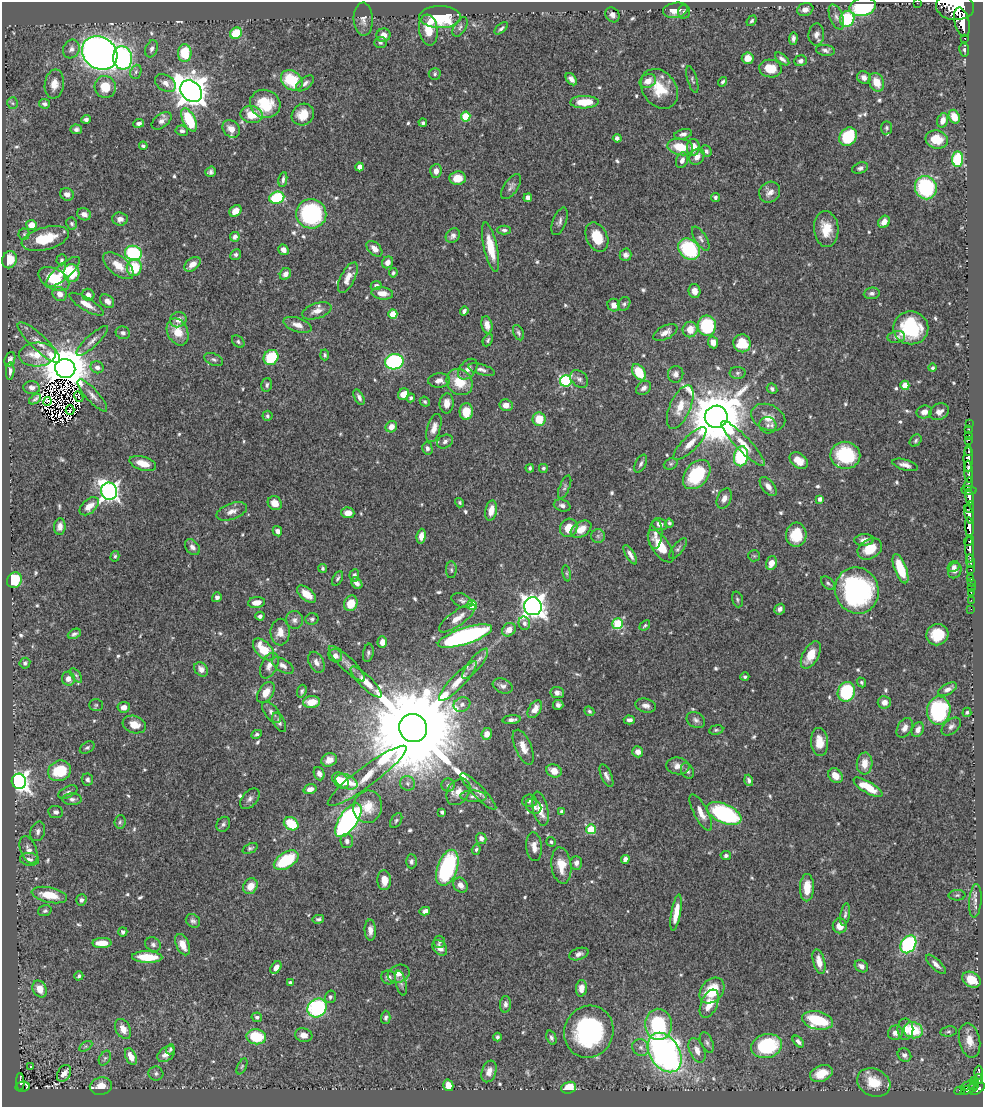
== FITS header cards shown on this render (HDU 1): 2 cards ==
NAXIS1  =                  981
NAXIS2  =                 1105

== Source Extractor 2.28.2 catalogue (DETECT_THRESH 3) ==
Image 981 x 1105 px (HDU 1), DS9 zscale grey, 1 PNG px = 1 image px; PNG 985 x 1109 px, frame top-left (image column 1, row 1105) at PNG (2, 2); each listed source drawn as its Kron ellipse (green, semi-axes under 4 px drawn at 4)
Background 0.783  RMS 0.015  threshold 0.0456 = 3 sigma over >= 5 px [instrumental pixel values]
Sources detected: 649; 9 with non-positive FLUX_AUTO (blend fragments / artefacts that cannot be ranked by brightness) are neither listed nor drawn; of the other 640, the 500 brightest by FLUX_AUTO listed and drawn (140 fainter detections omitted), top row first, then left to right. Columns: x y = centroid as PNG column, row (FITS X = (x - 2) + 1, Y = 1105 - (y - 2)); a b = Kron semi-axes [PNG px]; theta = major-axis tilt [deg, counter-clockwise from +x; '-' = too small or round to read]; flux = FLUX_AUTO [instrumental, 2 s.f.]
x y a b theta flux
917 3 2 2 - 8
863 7 13 9 11 110
955 7 19 13 -5 6100
675 10 12 7 11 12
805 10 8 6 18 5.5
684 12 7 6 - 3.3
612 15 8 6 -52 4.2
440 17 21 11 -1 74
836 17 13 6 -68 5.3
363 19 16 9 -88 7.2
847 19 8 7 - 53
752 21 6 4 50 2
962 22 15 7 -76 2600
460 27 11 6 58 3.4
501 28 8 4 39 2.5
428 30 15 9 -82 18
236 33 6 5 - 34
383 35 7 6 - 7.9
816 35 11 8 85 6
793 38 6 4 88 3.2
965 38 3 3 - 40
380 42 6 5 - 2.5
71 49 9 8 - 4.7
152 49 9 6 69 3.7
825 50 9 5 -8 3.6
964 50 7 5 -80 2.5
100 53 19 15 -37 1100
185 53 9 7 89 34
123 58 12 9 -80 190
748 58 6 6 - 9.8
782 59 8 4 -39 3.4
800 61 6 5 - 3.9
770 69 11 9 -8 19
136 72 7 5 69 2.5
435 74 6 6 - 2.3
864 77 7 6 - 5.7
571 79 7 4 -50 5.2
692 79 14 5 -74 2.8
292 80 12 9 -39 45
648 81 9 6 25 9.9
723 82 5 4 - 2.1
877 82 10 7 -66 16
165 83 11 7 -32 6.8
305 83 10 5 40 3.9
54 84 14 9 82 9.9
105 87 11 10 - 22
659 89 21 16 -53 29
191 91 12 9 -44 1900
584 102 14 6 1 21
12 103 6 5 - 2
44 104 5 4 - 2.8
265 104 15 14 - 37
252 115 11 8 -10 24
303 115 12 10 38 18
466 117 5 5 - 35
954 117 7 5 -71 15
86 119 4 4 - 3.4
189 120 13 6 -64 53
943 120 7 5 72 8.6
162 121 11 6 38 4.8
139 123 5 4 - 3.1
423 123 4 4 - 2.2
886 128 6 5 - 2.2
76 129 6 5 - 3.1
231 129 10 7 -46 11
182 131 6 5 - 2.7
683 134 9 5 14 3.5
848 137 10 8 52 56
617 138 4 4 - 3.4
937 140 11 9 -13 22
143 146 4 3 - 2.1
680 147 13 8 -10 24
693 147 8 6 87 13
706 151 6 5 - 2.8
697 157 9 7 57 7.3
958 159 7 5 87 68
682 160 8 5 71 4.8
360 167 4 4 - 9.2
860 168 8 5 20 3
436 171 7 5 85 6.8
211 172 5 5 - 2.9
457 178 8 7 - 16
283 179 7 3 80 2.8
511 186 14 7 55 4.3
926 188 12 11 - 92
770 192 11 10 - 7
67 194 7 6 - 5.9
715 197 4 4 - 2.3
277 198 7 6 - 68
528 198 4 4 - 7.2
235 211 7 5 41 9.7
84 214 7 6 - 5.5
311 214 15 14 - 130
120 219 7 6 - 5.3
560 221 14 6 69 4.1
884 222 6 5 - 8.4
72 224 6 5 - 2.2
31 225 5 5 - 15
826 229 18 12 -85 22
504 230 7 4 -1 2.7
24 234 5 5 - 1.8
453 236 8 6 48 4.2
235 237 5 4 - 4
597 237 15 10 -65 23
45 239 24 11 15 37
701 239 14 6 -58 3.7
490 247 25 6 -77 27
374 249 9 6 -45 6.9
689 249 12 9 -42 83
283 250 5 4 - 5.5
133 253 8 7 - 100
236 255 5 5 - 2.2
625 255 6 6 - 4
9 260 8 7 - 24
62 260 5 5 - 2.1
387 262 6 5 - 6.1
192 264 9 6 38 9.2
118 266 18 9 -40 18
134 268 8 7 - 34
63 272 21 7 41 15
72 273 9 8 - 34
393 273 4 4 - 1.8
285 274 6 5 - 5.7
348 278 17 7 63 11
54 279 16 10 -29 39
376 286 5 4 - 3.1
694 291 7 5 -77 8.2
382 293 11 6 -7 10
872 293 8 5 6 3.1
60 294 7 6 - 7.5
88 295 6 6 - 6
107 301 8 6 -42 6.4
86 304 20 6 -31 12
624 304 7 6 - 2.4
614 305 6 6 - 7.9
317 311 15 7 18 8.3
464 311 4 4 - 3.4
393 314 4 4 - 25
178 320 8 7 - 7.9
297 325 14 7 -18 8.2
487 325 9 5 -78 9.5
707 326 10 9 - 68
911 328 17 16 - 74
690 330 8 7 - 15
178 332 14 10 -65 19
665 332 13 6 27 7.2
123 333 7 6 - 3.2
518 333 8 5 -66 2.3
896 337 9 6 11 3.5
488 340 6 4 64 2.2
92 341 21 6 43 6.2
238 341 7 5 -42 2.2
39 342 28 8 -43 14
713 342 6 5 - 9.2
742 343 9 8 - 34
37 355 18 12 4 21
325 355 5 4 - 1.9
271 357 8 7 - 51
10 359 7 5 69 3.8
214 359 10 6 -24 3.1
394 362 9 7 9 150
97 367 7 6 - 4.7
933 368 4 4 - 2
65 369 10 9 - 5400
468 369 12 7 50 6.6
482 370 13 5 -16 4
10 371 9 4 86 3.8
639 372 9 6 -55 32
737 373 8 6 2 2.5
676 374 8 7 - 5.6
579 379 10 7 -43 4.2
439 380 11 7 2 7.1
566 381 6 5 - 120
460 382 14 12 -41 26
267 385 7 5 76 2.5
905 385 4 4 - 18
32 388 8 6 -4 4.9
644 388 8 6 40 4.5
772 389 6 4 -44 2.6
403 394 6 5 - 10
92 395 21 6 -48 6.8
79 397 5 3 - 1.9
359 397 8 4 -63 3.5
411 398 4 4 - 2.3
35 399 7 3 33 2.4
47 401 4 2 - 1.8
425 402 5 4 - 1.9
447 403 10 7 86 8.9
506 405 6 6 - 8.4
680 407 23 10 66 18
70 410 5 2 - 2
466 412 8 6 89 21
924 412 8 6 19 7.1
939 412 10 7 26 6.5
267 416 5 5 - 2.1
716 417 11 11 - 7900
768 417 18 12 -23 14
539 419 7 6 - 22
969 423 2 2 - 10
768 425 8 8 - 4.5
391 427 6 5 - 9.1
434 428 14 6 73 7.9
969 429 2 2 - 12
968 436 4 3 - 50
916 440 7 5 49 2
968 440 3 2 - 22
445 442 8 6 29 3.3
690 443 22 7 45 11
743 443 30 7 -46 16
427 448 6 5 - 3.2
969 451 3 2 - 50
845 455 15 13 -9 67
741 456 10 7 79 78
968 459 13 4 90 880
799 461 10 7 -38 12
143 463 14 6 -17 15
641 464 9 5 63 3
671 464 7 5 21 2.3
905 465 13 5 -16 5.9
530 468 4 3 - 2
543 468 4 4 - 1.8
968 471 11 3 -87 950
697 475 16 11 50 69
968 484 7 4 79 130
768 486 11 6 -51 6.3
565 487 12 5 67 2.7
969 490 7 3 -5 210
109 491 9 8 - 500
969 497 7 4 -80 640
724 498 10 7 65 6.3
820 499 4 4 - 4.4
275 503 7 6 - 12
460 503 5 4 - 1.8
89 506 11 6 42 11
562 506 8 6 -16 4.1
970 507 6 3 81 330
491 510 10 5 78 12
232 511 16 8 19 8
348 513 6 5 - 10
969 515 10 4 -74 650
669 523 4 3 - 2
660 524 8 5 -18 7.1
60 526 8 5 83 6
969 527 10 4 -86 1300
569 528 9 8 - 17
581 529 11 7 32 12
277 531 5 4 - 4.2
655 534 15 7 85 6.8
796 535 12 10 85 31
421 536 7 4 83 7.2
598 536 7 7 - 3.1
864 540 10 6 4 6.1
969 541 5 3 - 410
661 546 19 8 -55 26
192 547 9 6 -49 4.9
678 549 12 5 51 3.1
870 549 13 9 32 23
969 549 14 4 -87 820
630 555 11 4 -59 5.1
115 556 5 4 - 1.8
754 556 6 5 - 1.9
970 561 7 3 -82 180
771 563 7 5 70 12
954 567 6 5 - 2.7
323 568 4 4 - 2.3
900 569 15 6 -69 37
971 569 3 3 - 100
451 570 8 5 90 2.1
955 570 8 6 66 4.9
567 573 8 4 -82 1.8
354 575 6 5 - 3.3
338 578 8 4 61 2.2
971 578 4 3 - 50
14 580 8 7 - 35
357 583 6 5 - 5.1
828 583 8 5 -43 2.4
971 583 2 2 - 8
971 588 2 2 - 8.4
857 590 23 21 -66 200
971 593 2 2 - 6.1
307 594 11 6 -39 13
217 597 5 4 - 3.7
737 599 8 5 -73 2
971 600 2 2 - 8.3
462 601 11 6 -21 3.4
256 603 9 5 7 10
351 603 8 6 63 21
472 605 5 5 - 37
533 606 9 9 - 880
780 609 6 5 - 3.8
971 609 2 2 - 5.4
260 616 4 4 - 2.9
457 618 22 7 36 11
312 619 6 6 - 2.2
294 620 9 8 - 4.8
524 623 7 5 -76 3.7
618 624 5 5 - 72
645 625 6 4 41 1.8
509 630 7 6 - 10
280 632 13 9 88 9.7
74 634 7 4 26 2.9
937 635 11 10 - 26
465 636 28 8 18 240
382 642 6 4 88 6.9
264 649 13 7 -46 30
368 653 9 5 80 2.6
811 655 15 8 61 19
335 656 7 6 - 6.4
316 662 11 7 -61 5.8
25 663 5 5 - 2.4
347 664 24 6 -44 8.1
475 664 19 6 50 6.5
269 666 14 8 64 8.4
283 666 12 6 -32 5.3
201 669 8 6 -50 6.5
76 675 8 4 -54 2.3
745 677 4 4 - 2.2
68 679 7 6 - 6.3
458 681 26 6 46 14
366 682 21 6 -45 13
861 682 5 4 - 2
503 686 10 7 -22 4.2
948 689 10 5 29 5.3
302 691 6 4 71 2.1
266 692 11 7 55 13
557 692 7 5 -8 4.8
846 692 10 8 73 82
312 702 8 6 4 16
884 702 6 6 - 7
462 704 8 7 - 4.2
96 705 7 6 - 2.2
558 705 5 5 - 3.4
646 706 10 7 -15 5.7
124 707 6 5 - 6.5
535 709 10 6 55 8.2
939 710 14 11 82 130
589 711 5 4 - 2
271 712 12 6 -51 4.8
967 712 5 4 - 2
512 720 9 4 6 3.8
629 720 5 4 - 4.5
696 720 10 7 -33 4
279 722 10 5 -63 3.3
134 725 12 8 -18 13
951 726 11 7 40 4
413 728 14 14 - 39000
905 728 11 7 59 6.4
716 730 7 4 9 1.9
918 730 8 5 64 6.8
257 734 5 4 - 2.4
487 734 6 5 - 10
819 742 14 8 -86 16
523 747 19 8 -66 11
87 748 8 5 31 2.4
638 752 5 5 - 6.3
329 760 8 6 24 7.5
865 763 11 8 85 12
678 766 11 8 -6 7.1
59 771 12 10 26 41
554 771 8 6 -22 11
687 771 8 6 -63 2.8
319 774 7 5 -68 4.9
367 776 48 9 37 28
606 776 12 5 -65 4.6
835 776 8 6 -50 13
87 779 6 5 - 3.7
340 780 9 6 -42 18
749 780 6 4 -72 2.8
19 781 8 7 - 520
346 782 11 7 -21 18
408 783 8 7 - 3.7
448 785 6 6 - 2.5
868 787 16 6 -30 24
310 789 6 5 - 7.2
478 791 25 6 -46 7.5
68 792 10 5 27 3
458 792 14 10 54 9.9
473 796 13 5 -3 4.1
72 799 9 6 1 4.1
250 799 12 7 49 4.4
529 801 7 6 - 3.7
534 806 8 6 -41 4.9
368 807 16 14 77 19
540 809 17 7 -76 15
56 812 7 6 - 3.8
442 812 4 3 - 2.7
562 812 4 4 - 3.4
701 813 20 7 -62 12
724 813 18 9 -24 150
348 820 19 9 56 320
396 821 8 5 57 2.2
120 822 7 5 84 2.3
223 824 8 6 58 2.8
291 824 8 6 -34 38
591 829 5 5 - 42
38 831 10 7 71 4.1
481 838 6 5 - 4.7
347 841 7 6 - 4.1
551 842 5 4 - 1.8
534 847 14 8 -85 9.2
250 848 8 5 24 2.2
476 849 5 4 - 1.9
28 850 14 8 -69 6.9
726 855 5 4 - 2.6
29 859 9 6 -6 4
625 859 4 4 - 5
286 860 14 7 31 56
411 861 7 5 -89 2.7
576 863 7 5 -88 4.8
561 865 18 10 -83 18
447 868 19 10 71 130
384 880 10 7 -87 13
460 885 8 6 -50 6.7
250 886 8 7 - 12
807 888 13 7 89 18
49 895 18 7 -11 26
957 895 8 5 1 2.2
81 900 5 5 - 3.5
975 901 17 6 85 6.3
45 911 7 5 17 2.3
425 911 5 4 - 5.4
676 913 18 4 80 15
845 915 11 4 81 3
318 919 6 4 11 2.4
193 921 8 6 -39 3
840 926 7 7 - 9.1
370 930 10 5 -87 5.8
123 932 4 4 - 2.7
439 942 6 5 - 2
102 943 9 5 1 16
153 944 8 6 -34 3.2
908 944 9 7 57 130
183 945 11 6 -65 11
440 948 8 6 -48 7.8
579 954 10 5 19 4.4
147 957 15 5 -2 31
819 962 13 6 -76 11
936 964 13 5 -44 5.5
861 966 7 5 -32 5.9
276 968 7 4 57 8.9
399 974 11 8 18 7.7
79 976 5 4 - 2.3
389 977 7 7 - 4.8
971 980 10 7 -31 24
290 982 4 3 - 1.9
401 983 13 5 -76 3.5
581 988 8 5 85 9
40 989 9 6 -63 12
712 990 14 11 48 34
330 997 6 5 - 2.8
505 1004 8 5 86 3.6
709 1004 15 8 67 16
317 1008 10 9 - 120
257 1017 5 5 - 2.3
386 1017 7 4 89 2.7
817 1020 15 9 -12 57
658 1024 15 13 -86 71
123 1029 11 7 -61 11
905 1029 10 8 90 9.3
913 1030 9 8 - 40
948 1031 8 5 9 2.2
589 1032 26 24 67 150
895 1033 8 7 - 5.8
304 1035 9 6 -12 7
256 1037 10 7 -9 43
497 1037 4 4 - 1.9
551 1038 7 4 -68 3
970 1040 17 10 -78 14
707 1042 11 6 -65 3.5
798 1042 7 4 -47 3.2
86 1046 7 4 31 1.8
767 1046 16 12 16 82
641 1047 9 8 - 5.2
170 1049 5 4 - 2
697 1050 13 7 -68 9.3
665 1053 21 14 -57 490
166 1054 10 6 37 8.1
904 1055 7 6 - 4
131 1057 9 5 -65 11
105 1058 8 5 59 2.5
242 1066 8 4 63 1.8
31 1067 3 3 - 2
489 1071 11 7 72 8
64 1073 9 6 57 7.3
821 1073 12 8 21 17
979 1073 7 3 89 150
156 1074 7 7 - 2.8
978 1079 5 3 - 160
974 1081 3 3 - 53
20 1082 9 3 -88 110
874 1082 17 13 -25 26
448 1085 6 5 - 12
969 1085 9 3 24 90
101 1086 11 8 12 13
974 1086 4 3 - 130
23 1087 7 5 9 85
569 1088 8 5 17 21
969 1089 9 3 20 140
977 1089 8 4 31 500
960 1091 5 3 - 36
At the frame edge (FLAGS 8, measured only in part): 2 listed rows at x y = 917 3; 955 7
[140 fainter detections neither listed nor drawn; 9 non-positive-flux detections neither listed nor drawn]